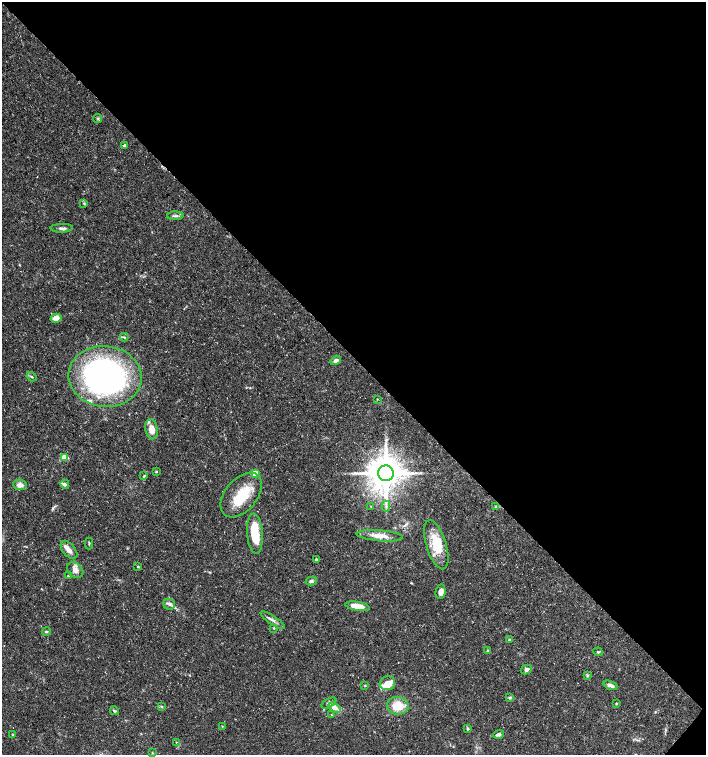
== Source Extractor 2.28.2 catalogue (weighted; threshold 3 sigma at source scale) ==
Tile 8 of 4 x 4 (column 4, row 2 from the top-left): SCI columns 4391-5798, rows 3018-4522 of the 6027 x 6026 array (HDU 1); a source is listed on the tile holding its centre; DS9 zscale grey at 2 x 2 block average (1 PNG px = mean of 2 x 2 image px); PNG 708 x 757 px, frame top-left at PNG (2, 2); each listed source drawn as its Kron ellipse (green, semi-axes under 4 px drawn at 4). Shown black and unused: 47% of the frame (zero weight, under 3 of 5 exposures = <1% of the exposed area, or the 3 px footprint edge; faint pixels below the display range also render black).
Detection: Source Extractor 2.28.2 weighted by HDU 2 'WHT'; one run over the whole footprint, this tile lists its part. Background 0.0289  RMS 0.0022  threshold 0.00999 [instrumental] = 3 sigma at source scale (4.5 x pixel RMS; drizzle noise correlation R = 1.50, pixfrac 1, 0.0396/0.0396 arcsec/px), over >= 5 px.
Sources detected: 70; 1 inside a brighter object's white glare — neither listed nor drawn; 8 inside a brighter listed object's ellipse — not listed separately; the other 61 listed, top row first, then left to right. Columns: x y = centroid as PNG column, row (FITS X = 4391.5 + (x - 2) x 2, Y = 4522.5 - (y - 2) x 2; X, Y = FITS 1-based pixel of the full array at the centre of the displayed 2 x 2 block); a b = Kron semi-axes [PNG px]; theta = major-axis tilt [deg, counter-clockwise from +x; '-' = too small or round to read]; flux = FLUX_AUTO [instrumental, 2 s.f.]
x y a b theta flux
97 118 4 3 - 0.58
125 145 3 3 - 1.6
84 203 3 3 - 0.6
175 216 8 3 1 1.2
62 228 11 3 1 1.4
56 318 5 4 - 3.9
124 337 4 3 - 0.6
336 360 6 3 32 1.9
105 376 36 30 -7 190
32 377 5 2 - 0.61
377 399 2 2 - 0.27
152 429 10 6 -81 5.2
64 457 3 3 - 15
156 472 3 3 - 0.39
255 473 3 3 - 13
386 473 8 7 - 1400
144 476 4 3 - 0.54
65 484 5 4 - 1.3
20 485 7 5 -6 2.7
241 495 26 16 49 18
386 506 5 2 - 0.87
496 506 4 3 - 0.62
371 507 3 2 - 0.27
255 534 20 8 -86 16
380 536 23 5 -5 5.8
89 543 6 2 -90 0.48
436 545 25 10 -73 15
69 550 10 6 -48 3.1
316 560 3 2 - 1.5
138 566 3 3 - 0.48
75 570 9 7 -42 2.8
68 576 3 3 - 0.5
311 581 6 4 14 1.1
441 592 7 5 82 2.5
169 604 6 5 - 1.6
357 606 12 4 -10 8.4
273 620 14 3 -34 2
274 628 3 3 - 0.5
46 632 4 3 - 0.71
509 640 3 3 - 0.76
488 651 2 2 - 0.91
598 652 4 3 - 0.57
526 669 6 4 28 1.8
587 675 4 2 - 0.51
387 683 8 7 - 4.7
365 685 3 2 - 0.34
610 685 7 3 -21 2.4
510 698 4 3 - 0.67
329 703 8 4 29 1.3
616 704 3 3 - 0.41
162 706 3 3 - 0.56
398 706 11 9 -8 9.9
335 708 7 4 -29 3.6
114 711 5 3 - 0.78
331 715 3 2 - 0.32
222 726 3 3 - 0.33
468 729 3 3 - 0.69
499 734 5 3 - 1.5
13 735 4 3 - 0.5
176 742 3 2 - 0.3
152 753 3 2 - 0.33
Diffuse or blended objects may show on this block-average render without a row.